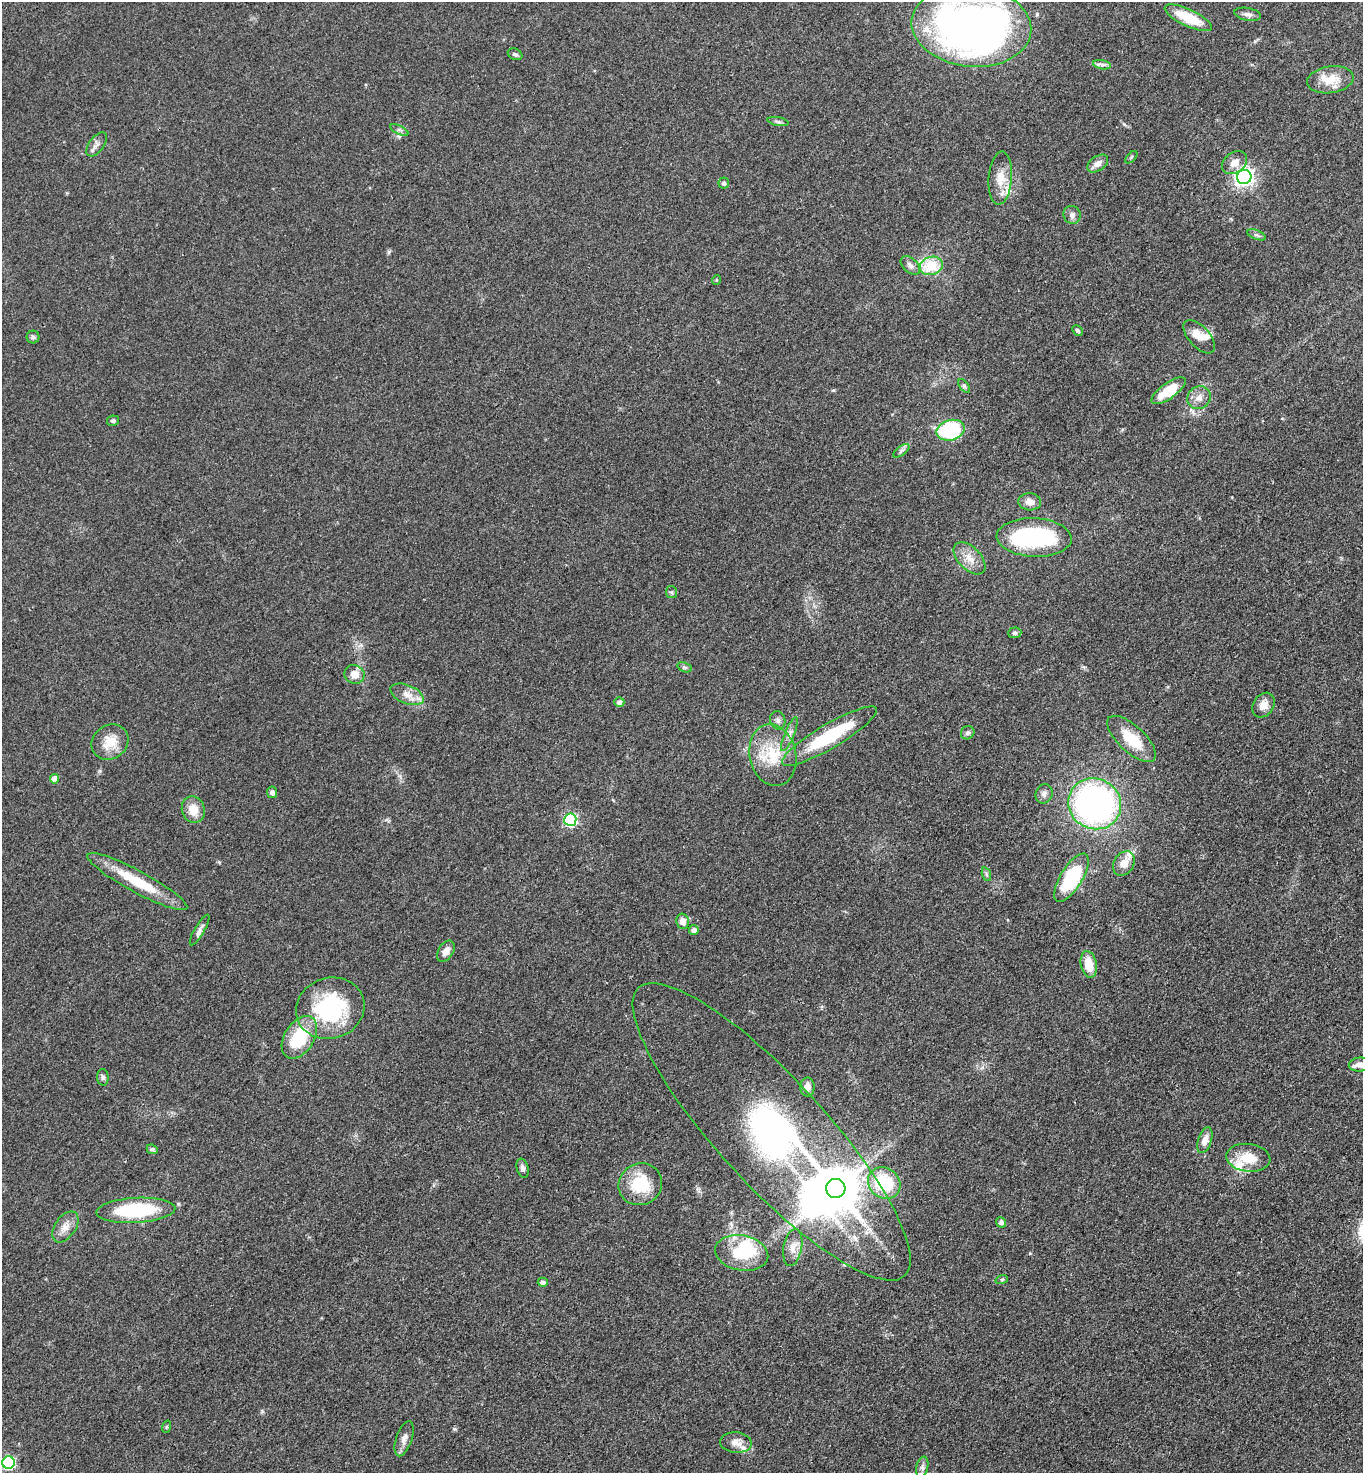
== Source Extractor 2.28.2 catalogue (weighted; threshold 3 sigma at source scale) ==
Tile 6 of 4 x 4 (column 2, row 2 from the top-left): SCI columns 1611-2971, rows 3044-4514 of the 6086 x 6088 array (HDU 1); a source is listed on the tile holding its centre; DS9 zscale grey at full resolution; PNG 1365 x 1475 px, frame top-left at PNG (2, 2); each listed source drawn as its Kron ellipse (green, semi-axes under 4 px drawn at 4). Shown black and unused: <1% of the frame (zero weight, under 3 of 4 exposures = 6% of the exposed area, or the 3 px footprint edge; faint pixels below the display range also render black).
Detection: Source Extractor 2.28.2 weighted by HDU 2 'WHT'; one run over the whole footprint, this tile lists its part. Background 0.0432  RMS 0.005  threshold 0.0226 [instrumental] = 3 sigma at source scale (4.5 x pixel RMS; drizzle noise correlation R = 1.50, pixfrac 1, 0.05/0.05 arcsec/px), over >= 5 px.
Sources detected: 98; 4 inside a brighter object's white glare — neither listed nor drawn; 8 inside a brighter listed object's ellipse — not listed separately; the other 86 listed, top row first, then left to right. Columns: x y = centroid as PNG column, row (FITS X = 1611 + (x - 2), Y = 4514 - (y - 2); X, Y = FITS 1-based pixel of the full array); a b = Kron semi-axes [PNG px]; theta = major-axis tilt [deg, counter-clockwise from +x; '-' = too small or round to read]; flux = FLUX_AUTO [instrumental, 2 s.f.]
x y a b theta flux
1248 14 13 6 -10 2.1
1188 18 26 8 -25 14
971 26 60 40 -6 280
515 54 8 5 -27 1.1
1102 65 9 4 -10 1.5
1330 80 23 13 9 9.9
778 122 10 4 -11 1.1
399 130 10 4 -26 1.2
97 144 14 7 53 2.3
1131 157 7 3 45 0.49
1098 163 12 7 34 3.2
1234 163 14 10 36 4.5
1244 177 7 7 - 210
1000 178 26 11 86 7.8
724 183 5 5 - 1.5
1072 215 9 8 - 1.8
1256 235 10 4 -22 1.2
910 265 11 7 -43 2.3
931 266 12 9 17 15
716 280 5 3 - 0.44
1077 330 6 4 -46 0.79
33 337 6 6 - 1
1199 337 20 10 -48 6.2
964 386 8 4 -54 0.94
1169 391 20 7 35 15
1199 398 12 11 - 3.7
113 421 6 5 - 1
951 430 14 10 14 50
901 451 9 4 36 1.2
1030 502 11 8 -3 3.6
1034 537 37 19 -3 59
970 558 19 11 -46 5.9
671 592 6 5 - 0.82
1015 633 6 5 - 1.2
685 667 8 4 -19 0.97
354 674 10 9 - 4.5
407 694 17 9 -22 4.8
619 702 5 5 - 1.7
1263 705 13 10 56 4.5
778 720 9 7 -74 1.7
968 733 7 6 - 1.3
789 734 18 5 67 2.5
829 736 54 12 30 34
1132 739 31 13 -43 15
110 742 19 16 36 9
773 755 31 23 -78 19
55 779 5 4 - 5.4
272 792 6 5 - 1.9
1044 794 10 8 68 2.1
1095 804 27 25 -29 170
193 810 13 11 -73 6.9
570 820 6 6 - 62
1124 863 13 10 58 5.1
986 874 7 4 -71 0.91
1071 878 27 11 58 38
137 882 56 11 -28 20
683 921 8 6 -77 3.8
200 930 17 5 60 2
694 930 5 5 - 1.9
446 951 12 7 58 3.5
1089 964 13 8 -79 9.3
330 1008 34 30 18 48
299 1037 23 14 57 26
1360 1064 11 7 5 2.6
103 1077 8 6 -87 1.2
807 1087 9 7 -89 3.1
771 1132 196 53 -47 250
1205 1140 13 6 71 3.5
152 1149 6 4 -23 0.88
1248 1158 22 14 -7 11
523 1168 10 5 -75 1.7
884 1183 17 15 -37 27
640 1184 22 20 28 21
836 1188 9 9 - 2000
136 1210 39 12 3 36
1001 1222 5 4 - 1.2
65 1227 17 10 55 4.7
793 1248 19 9 80 4.1
742 1253 27 17 -11 20
1002 1279 6 4 18 0.66
543 1282 5 4 - 1.9
166 1427 6 4 71 0.58
404 1439 18 8 72 3
736 1443 16 10 -4 4
9 1463 6 6 - 58
922 1467 10 6 77 1.7
Isophote crosses this tile's border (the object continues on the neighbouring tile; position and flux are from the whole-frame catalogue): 2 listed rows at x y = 971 26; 1360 1064
Unlisted compact peaks at least as high as the median listed source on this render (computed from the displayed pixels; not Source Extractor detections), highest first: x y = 454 1429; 389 252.